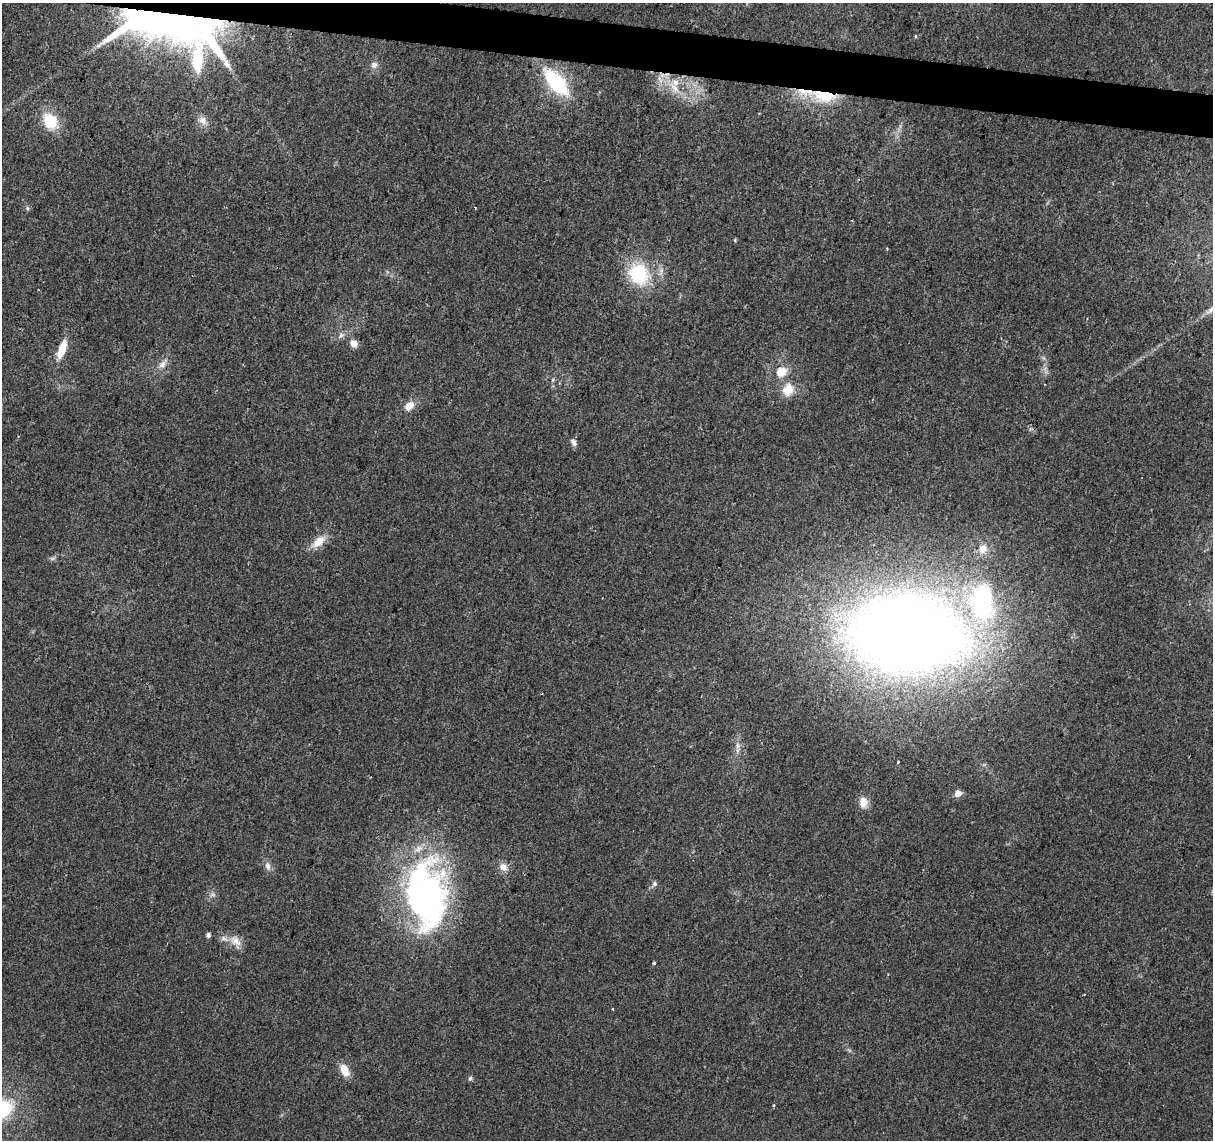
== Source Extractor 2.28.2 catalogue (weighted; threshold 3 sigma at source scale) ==
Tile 11 of 4 x 4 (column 3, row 3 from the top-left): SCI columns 2423-3633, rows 1363-2500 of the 4851 x 5061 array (HDU 1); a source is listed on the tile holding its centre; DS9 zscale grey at full resolution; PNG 1215 x 1142 px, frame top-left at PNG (2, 3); no overlay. Shown black and unused: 3% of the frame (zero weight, under 2 of 3 exposures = <1% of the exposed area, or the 3 px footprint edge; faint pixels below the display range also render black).
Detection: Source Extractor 2.28.2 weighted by HDU 2 'WHT'; one run over the whole footprint, this tile lists its part. Background 0.0399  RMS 0.0058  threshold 0.0263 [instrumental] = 3 sigma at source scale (4.5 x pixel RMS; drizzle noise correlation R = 1.50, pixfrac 1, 0.0396/0.0396 arcsec/px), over >= 5 px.
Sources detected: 47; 4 inside a brighter object's white glare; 2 cosmic-ray / hot-pixel residue — not listed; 3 inside a brighter listed object's ellipse — not listed separately; the other 38 listed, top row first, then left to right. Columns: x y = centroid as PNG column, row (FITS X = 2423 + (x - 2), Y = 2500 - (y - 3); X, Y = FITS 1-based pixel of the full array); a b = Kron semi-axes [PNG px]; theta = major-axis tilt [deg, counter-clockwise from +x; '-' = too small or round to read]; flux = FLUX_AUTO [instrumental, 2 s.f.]
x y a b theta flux
179 19 97 49 5 280
915 36 5 3 - 0.5
374 65 9 9 - 2.8
556 82 33 15 -49 44
674 88 22 9 -49 10
825 95 26 13 -4 24
50 121 17 14 -55 19
203 121 12 10 -58 4.1
27 208 6 4 -72 0.85
639 274 29 25 -54 35
354 343 9 7 -52 4.1
62 349 22 8 70 11
162 364 12 8 42 3.5
781 372 13 10 20 8.9
788 390 18 14 74 9.7
409 406 9 7 40 7.1
574 442 10 6 -55 2.1
318 542 19 10 40 8.5
983 549 12 11 - 5.9
52 558 9 4 8 1.2
983 602 40 24 89 91
906 634 78 51 -5 1300
738 746 9 5 -84 2.2
898 762 3 3 - 5.5
958 793 5 5 - 7.1
863 802 11 9 85 7.1
268 866 12 7 -74 2.8
503 867 12 9 -46 3.9
654 884 7 7 - 1.5
213 895 7 4 -19 1.3
428 895 93 39 -87 180
208 935 6 5 - 1.4
235 941 19 11 -43 6.2
654 963 3 3 - 0.68
1084 994 3 2 - 0.43
344 1070 14 8 -63 7.6
470 1078 6 5 - 1
774 1105 3 3 - 1.4
Overlapping masked pixels (flux is a lower limit): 2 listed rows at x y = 179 19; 825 95